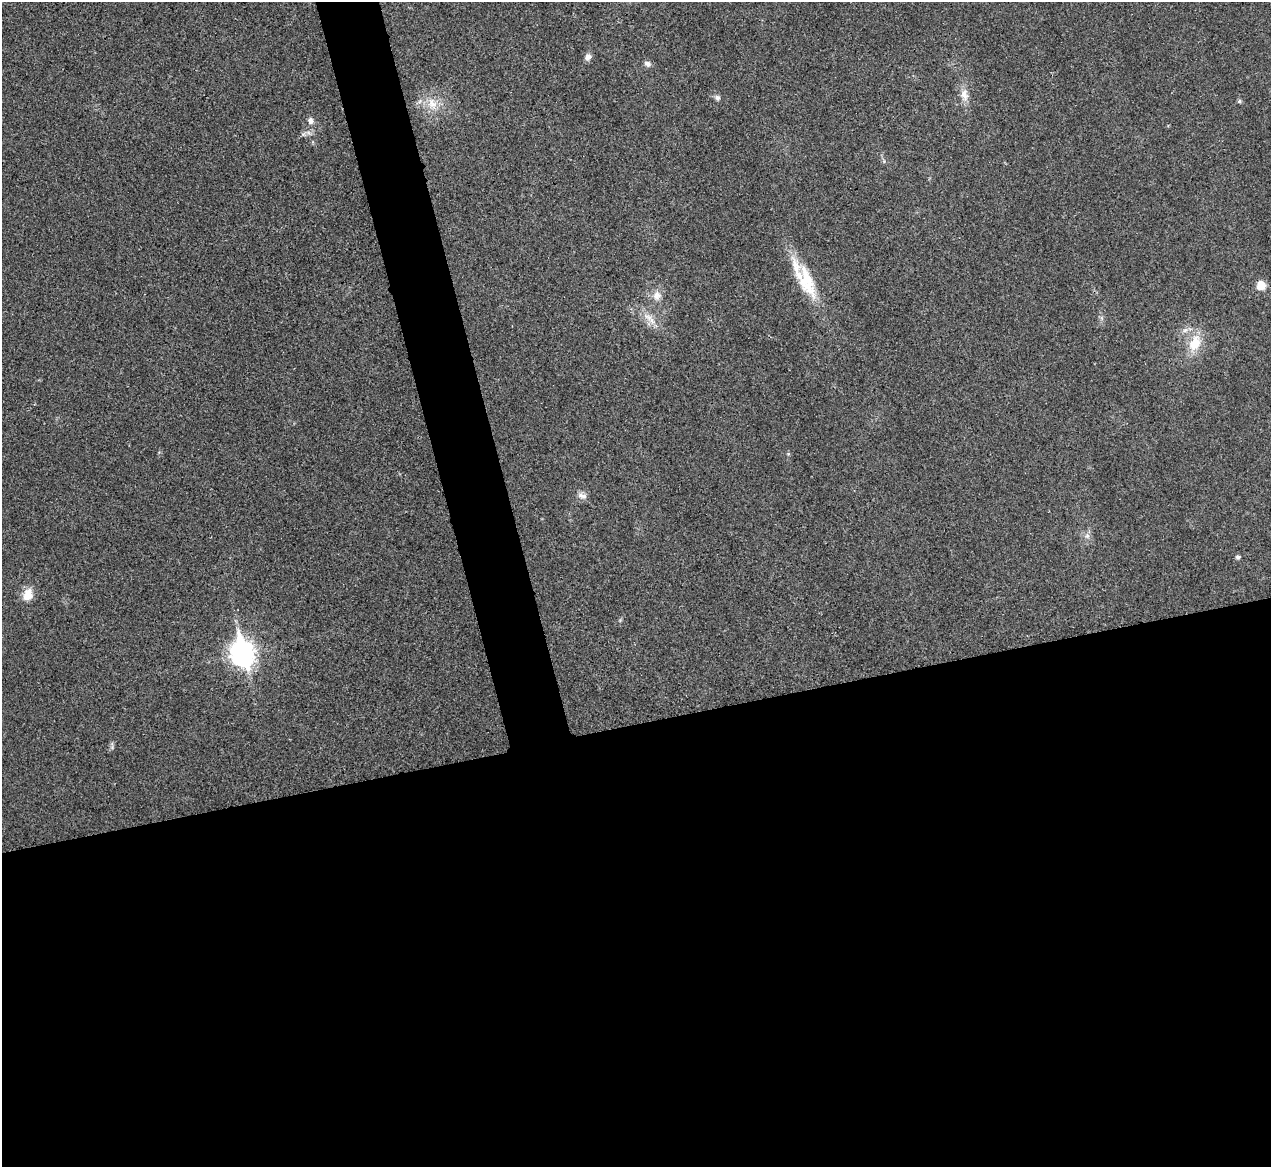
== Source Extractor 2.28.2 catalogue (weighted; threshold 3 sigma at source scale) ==
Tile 15 of 4 x 4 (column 3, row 4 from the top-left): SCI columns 2543-3811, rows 146-1310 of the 5086 x 5069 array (HDU 1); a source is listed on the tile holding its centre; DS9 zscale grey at full resolution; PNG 1273 x 1169 px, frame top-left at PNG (2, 2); no overlay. Shown black and unused: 41% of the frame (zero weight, under 3 of 4 exposures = <1% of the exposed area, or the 3 px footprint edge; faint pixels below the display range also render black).
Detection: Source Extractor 2.28.2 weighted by HDU 2 'WHT'; one run over the whole footprint, this tile lists its part. Background 0.0296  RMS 0.0061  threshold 0.0272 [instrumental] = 3 sigma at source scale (4.5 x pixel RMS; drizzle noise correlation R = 1.50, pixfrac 1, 0.05/0.05 arcsec/px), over >= 5 px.
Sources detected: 20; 2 inside a brighter listed object's ellipse — not listed separately; the other 18 listed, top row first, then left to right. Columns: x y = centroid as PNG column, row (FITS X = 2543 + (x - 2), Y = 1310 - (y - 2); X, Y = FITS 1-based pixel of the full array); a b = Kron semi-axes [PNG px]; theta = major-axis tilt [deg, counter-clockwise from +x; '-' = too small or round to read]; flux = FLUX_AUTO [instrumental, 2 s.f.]
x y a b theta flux
588 57 9 7 37 2.6
647 64 8 6 -17 2.3
964 95 16 9 -77 5.3
717 98 7 6 - 1.6
1239 101 6 5 - 1
432 104 18 11 -61 8.6
310 121 8 7 - 2.5
807 278 63 11 -70 20
1261 285 10 9 - 7
656 295 13 10 77 4.8
650 319 24 7 -41 6.3
1185 330 7 6 - 2
1195 343 20 14 66 13
582 496 13 7 -16 2.8
1087 535 7 6 - 1.9
1238 557 6 4 0 1.1
28 594 17 12 68 7
242 653 11 8 -76 450